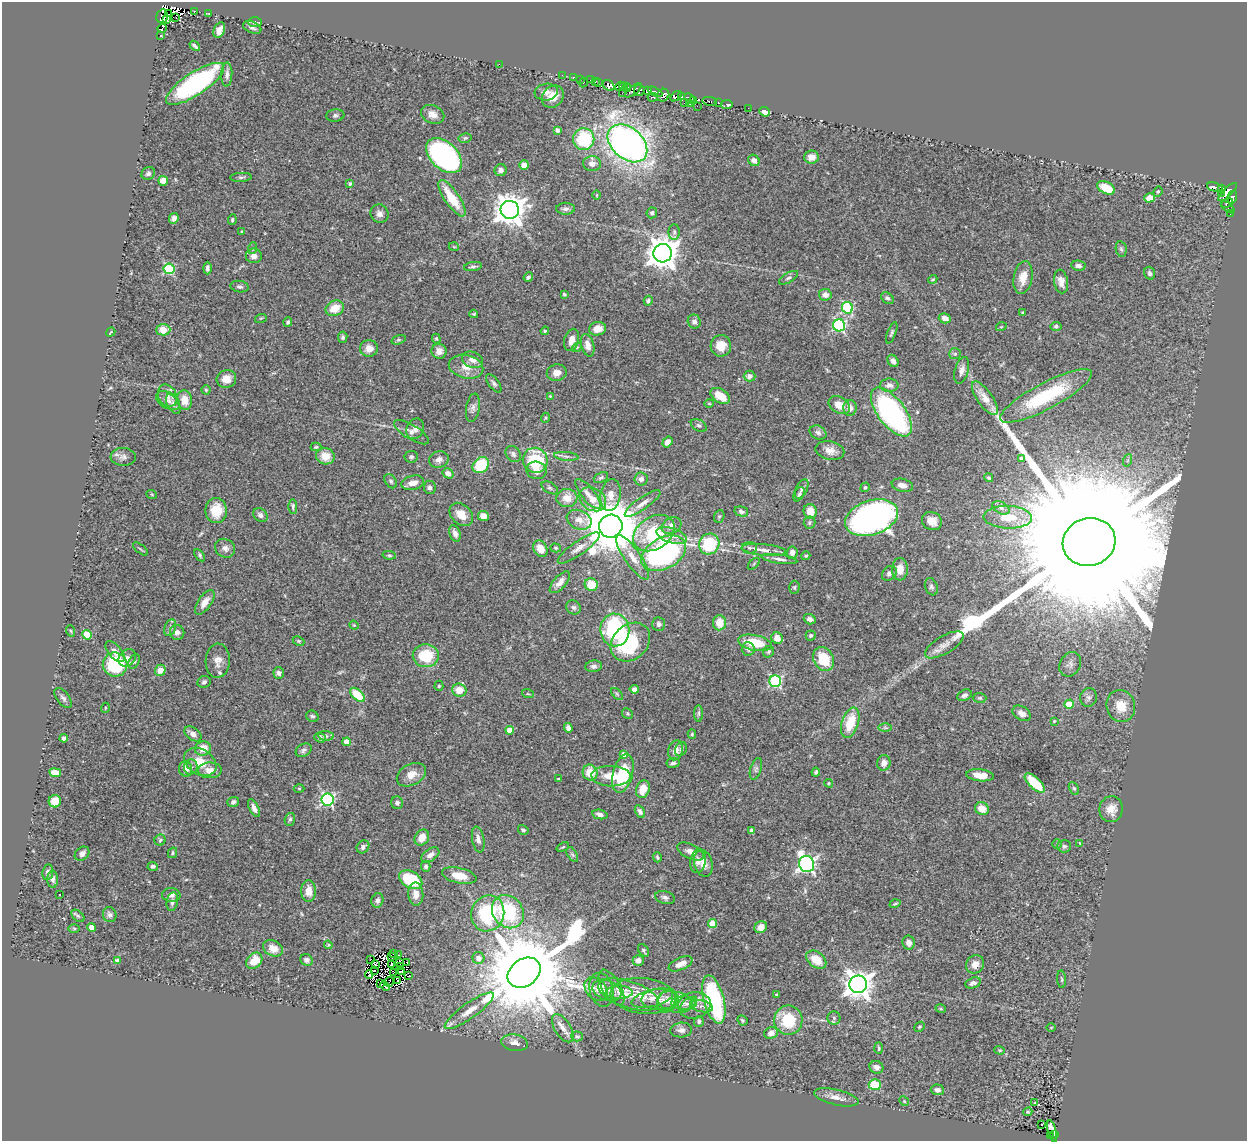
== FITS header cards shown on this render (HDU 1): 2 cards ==
NAXIS1  =                 1245
NAXIS2  =                 1139

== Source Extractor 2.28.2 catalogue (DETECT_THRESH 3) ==
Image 1245 x 1139 px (HDU 1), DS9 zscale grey, 1 PNG px = 1 image px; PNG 1249 x 1143 px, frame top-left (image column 1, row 1139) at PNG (2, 2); each listed source drawn as its Kron ellipse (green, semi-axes under 4 px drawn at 4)
Background 0.674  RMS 0.038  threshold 0.114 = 3 sigma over >= 5 px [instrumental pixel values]
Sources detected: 455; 10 with non-positive FLUX_AUTO (blend fragments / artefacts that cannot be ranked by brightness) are neither listed nor drawn; the other 445 listed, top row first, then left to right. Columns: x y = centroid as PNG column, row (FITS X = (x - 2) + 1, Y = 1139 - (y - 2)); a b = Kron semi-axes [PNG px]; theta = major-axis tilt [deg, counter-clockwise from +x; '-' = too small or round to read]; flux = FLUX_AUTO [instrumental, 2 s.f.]
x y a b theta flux
194 11 3 2 - 9.5
209 13 3 2 - 1.6
169 14 3 2 - 9.6
162 16 7 6 - 130
176 18 3 2 - 18
166 20 4 3 - 81
255 22 7 4 -1 5.4
252 27 9 5 -22 8.4
162 28 5 2 - 75
219 30 8 5 67 15
161 36 3 2 - 1.3
195 46 6 3 -40 6
499 64 2 2 - 72
227 74 12 5 88 9.7
562 75 2 2 - 4.2
573 77 3 2 - 18
580 79 3 2 - 2.8
591 80 2 2 - 2.1
595 81 3 3 - 12
583 83 5 2 - 15
599 83 3 3 - 6.7
195 84 34 11 33 380
608 85 6 5 - 130
620 86 5 4 - 150
624 86 4 3 - 120
627 87 5 3 - 96
633 90 10 2 40 23
639 90 6 5 - 47
647 91 4 3 - 90
546 92 11 8 8 15
655 92 8 4 -26 76
622 93 3 2 - 21
663 95 7 6 - 130
676 96 6 3 34 220
682 96 2 2 - 20
553 97 12 10 48 33
653 97 5 3 - 18
689 98 6 3 -47 120
694 100 4 3 - 0.95
710 101 7 3 -11 22
718 102 3 3 - 36
684 103 4 2 - 6.5
690 104 3 2 - 4.9
727 105 6 3 7 30
697 106 2 2 - 1.4
748 108 2 2 - 3.7
765 112 5 4 - 12
433 114 12 9 -24 18
335 115 9 6 6 7.4
557 130 4 4 - 9.3
465 138 6 5 - 3.8
584 139 11 10 - 160
627 143 22 15 -41 1500
444 156 21 13 -44 560
811 157 7 6 - 24
754 160 6 5 - 11
592 164 9 7 -2 13
524 165 5 4 - 21
501 170 6 6 - 9.4
148 173 7 6 - 6.9
241 177 11 4 3 5.4
163 181 5 5 - 27
350 184 4 3 - 3.4
1215 187 8 3 -14 27
1106 188 9 6 -27 52
1221 189 4 3 - 19
1158 192 5 4 - 3.3
1228 192 12 4 44 86
1222 193 3 2 - 10
597 195 5 3 - 2.5
1232 197 6 5 - 100
452 198 21 7 -56 81
1150 198 5 4 - 33
1227 203 6 4 25 44
1228 207 8 3 -37 19
566 209 9 6 1 7.7
510 210 9 9 - 3700
652 213 5 5 - 6.1
379 214 9 9 - 14
1230 214 3 2 - 7
174 218 6 4 63 11
232 220 5 3 - 3.5
242 232 3 3 - 2.6
674 232 8 5 90 6.4
454 247 5 3 - 2.1
253 248 6 4 71 3.4
1121 249 8 5 -79 5.4
663 253 9 9 - 4100
254 256 8 7 - 16
473 266 9 4 9 6
1078 266 7 5 -7 8.8
207 268 6 4 89 6.9
169 269 5 5 - 210
1150 273 6 5 - 6.5
528 277 5 4 - 5.7
789 278 11 4 31 6.3
1023 278 17 9 79 36
933 279 5 3 - 2.6
1061 281 12 7 -80 19
239 287 9 5 -10 6.7
564 294 3 3 - 3.6
825 295 6 6 - 16
887 298 7 5 -34 7.2
648 301 5 4 - 4.9
335 308 9 7 24 41
847 308 6 5 - 240
1022 312 4 3 - 2.4
474 314 4 3 - 2.8
261 318 6 3 18 2.6
945 318 6 5 - 17
288 322 5 4 - 3.7
694 322 7 6 - 8.8
839 325 6 6 - 320
1056 326 5 4 - 4.7
1001 327 5 3 - 2.1
598 329 8 6 12 25
163 330 7 5 2 41
545 331 4 3 - 2.9
111 332 5 3 - 2.7
892 333 11 4 69 5.4
343 337 6 4 80 4.8
436 339 5 4 - 2.9
399 340 7 4 18 4.3
572 340 11 7 74 19
588 345 11 6 -75 17
721 346 11 10 - 34
577 347 5 4 - 3.5
369 348 9 8 - 21
439 351 7 7 - 15
955 354 6 5 - 5.1
473 360 11 7 -20 17
893 361 6 5 - 10
466 367 17 11 -13 32
962 370 14 6 74 15
557 373 10 8 13 19
750 376 6 5 - 13
226 379 10 9 - 27
494 383 11 5 -53 6.9
889 385 9 6 0 13
206 390 4 4 - 3.4
167 396 12 9 -62 16
550 396 3 3 - 2.2
720 396 11 6 -31 48
1046 396 51 13 28 190
985 398 20 7 -55 38
168 400 13 8 -29 14
185 400 9 7 -79 34
709 403 5 3 - 2.4
173 404 11 6 -61 9.1
839 405 11 8 -30 31
473 408 14 6 81 11
850 408 8 6 88 16
891 412 29 13 -53 510
545 418 5 3 - 2.9
699 425 8 5 -29 5.6
415 429 10 8 66 13
411 432 20 7 -32 16
818 433 9 6 -26 8.5
667 442 6 4 54 14
316 447 5 4 - 3.4
830 451 14 9 -13 23
513 454 9 7 -53 9.4
325 456 9 8 - 35
566 456 12 3 -5 5.9
123 457 12 9 -3 13
411 457 7 5 9 5.7
1021 458 3 3 - 3.5
439 459 10 8 18 13
535 460 13 12 - 130
1128 460 6 4 70 4
481 465 9 7 43 100
536 470 10 8 -18 22
448 473 6 5 - 13
601 478 7 5 23 5.5
989 478 5 4 - 3.6
641 479 6 6 - 9.1
391 481 8 5 -55 5.2
413 483 11 7 13 19
902 485 11 6 -13 16
430 487 6 6 - 7.5
865 487 5 4 - 4
550 488 9 5 -31 5.5
802 489 10 5 64 7.9
588 494 18 6 -51 20
799 494 7 5 59 5
152 495 5 3 - 2.1
611 495 16 10 82 24
567 498 10 9 - 31
593 499 14 11 -34 31
643 503 21 6 35 19
293 506 7 4 -89 4.7
1001 508 9 5 -29 8.8
216 510 12 10 -89 64
741 511 7 5 -14 6.9
810 511 7 6 - 31
461 514 13 10 -45 31
260 515 8 6 -42 8.6
483 516 5 5 - 22
719 516 6 5 - 3.6
1008 517 24 11 -2 60
871 518 27 17 18 950
579 520 13 9 -22 21
932 521 10 9 - 26
809 523 6 6 - 5
611 526 12 11 - 15000
671 526 10 8 29 18
455 533 8 5 -71 11
654 533 22 16 33 130
672 535 16 7 -19 21
1089 542 26 24 17 310000
709 544 10 10 - 130
225 548 10 9 - 14
556 548 5 4 - 2.7
579 548 25 7 35 22
749 548 8 5 -2 5.8
140 549 9 2 -40 3.2
540 549 8 6 -61 25
764 550 22 6 -6 21
664 553 24 15 28 550
792 553 6 5 - 16
200 555 7 4 -55 4.6
389 555 6 4 -9 3.9
806 556 4 4 - 3.6
633 557 26 8 -55 32
779 559 18 4 -8 12
754 564 7 3 45 2.9
900 569 11 8 87 32
889 573 8 6 46 9.8
560 582 13 6 47 18
591 585 6 6 - 44
794 587 7 5 87 4.7
931 587 9 6 -70 6.5
205 602 14 6 55 20
574 607 7 6 - 6.3
810 619 6 5 - 11
719 623 7 6 - 38
658 624 7 6 - 6.5
354 625 5 4 - 2.5
170 628 8 5 70 7.5
615 630 16 14 -82 270
71 631 6 3 -71 3.1
177 632 7 7 - 11
87 635 5 4 - 70
811 635 5 5 - 6.7
777 638 6 5 - 22
299 641 6 4 -26 3.5
630 642 22 17 42 170
755 643 17 7 -12 79
944 645 22 8 31 25
748 649 7 6 - 6.7
115 652 12 6 -49 18
768 652 6 5 - 4.2
426 656 13 11 -3 97
127 658 9 8 - 14
824 659 13 9 -59 80
134 661 8 5 62 5.4
218 661 17 12 87 25
1070 664 13 10 59 14
115 665 12 12 - 230
594 666 8 6 7 8.1
160 670 5 5 - 22
279 673 5 5 - 9.4
775 681 6 6 - 320
204 682 7 6 - 7.7
439 686 5 4 - 3.5
634 689 5 4 - 10
459 690 7 6 - 34
528 694 6 3 -18 2.8
617 694 7 4 -46 3.9
357 695 9 5 -44 78
964 695 7 5 27 8
1088 697 9 8 - 10
63 698 11 6 -52 8.9
980 698 6 5 - 3.7
1069 704 5 4 - 72
1121 706 16 14 -75 46
105 708 5 3 - 2.5
627 713 5 5 - 3.7
699 713 8 4 90 4.9
1022 713 10 7 -32 16
312 716 6 5 - 5.3
1054 721 3 3 - 2.6
850 723 16 8 72 70
885 727 6 4 -1 3.7
568 728 5 4 - 12
510 730 4 4 - 31
193 734 9 6 -36 14
692 734 4 4 - 3.2
326 736 8 5 -5 5.3
64 738 4 4 - 7.5
320 738 6 4 -22 6
347 742 4 4 - 33
203 748 8 7 - 38
681 749 7 5 64 5.1
304 750 8 6 31 7
675 750 10 7 75 15
623 754 4 4 - 16
200 762 17 12 -32 46
673 763 6 5 - 6.8
884 763 8 6 81 17
191 767 7 6 - 7.3
186 769 7 6 - 20
756 769 11 5 72 7
210 770 12 8 0 23
816 772 4 3 - 4.4
55 773 6 4 -11 38
590 773 8 7 - 44
623 773 20 10 75 110
411 775 15 10 28 26
980 775 14 6 -6 28
611 776 20 10 -2 44
558 779 3 2 - 2.1
829 783 4 3 - 2.5
1035 783 13 5 -43 89
299 788 5 3 - 2.7
1074 788 7 4 -62 4.5
643 789 9 6 71 35
327 799 6 6 - 430
55 801 6 6 - 38
233 802 6 4 20 7.5
397 803 6 6 - 6.2
254 808 10 4 -63 11
982 809 7 6 - 28
1111 809 13 11 82 27
640 811 7 4 -59 8.1
600 814 8 4 -11 9.9
290 819 6 5 - 5.2
523 830 5 4 - 5.9
752 831 4 3 - 8
422 838 8 7 - 29
478 839 13 6 -80 12
160 840 5 5 - 3.9
1080 843 3 2 - 2.2
1057 844 4 4 - 2.8
1064 846 7 6 - 5.8
363 847 7 6 - 8.3
563 847 6 3 23 2.8
691 852 14 7 -26 18
173 853 5 4 - 3.8
82 854 8 6 40 11
572 854 8 4 -59 4.9
430 855 10 6 34 13
657 857 5 3 - 3.9
698 861 12 8 80 16
703 863 13 9 -75 23
807 864 8 7 - 840
153 866 5 4 - 5.8
426 866 5 5 - 5.6
48 872 8 5 80 11
459 875 17 7 -13 39
53 879 8 5 -88 7.8
411 880 12 8 -29 110
308 891 11 7 90 29
60 894 2 2 - 2.2
416 894 11 7 -86 23
171 895 9 6 -3 11
665 898 10 6 -16 8.9
377 900 7 6 - 8.2
172 902 9 5 81 8.4
895 904 5 3 - 3.2
508 912 17 15 -51 180
488 913 18 16 67 190
110 915 8 6 -67 8.4
78 916 7 5 -41 4.7
712 923 4 4 - 51
761 927 6 5 - 22
74 928 6 4 -1 2.9
92 928 4 4 - 39
909 943 7 6 - 14
328 945 4 4 - 2.7
273 948 10 7 -26 28
643 950 7 4 -55 4.8
394 954 3 2 - 1.4
399 955 2 2 - 1.7
392 957 3 2 - 2.3
478 958 6 6 - 18
370 959 3 2 - 3.2
307 960 6 5 - 7.7
638 960 5 5 - 16
816 960 11 7 -37 43
118 961 4 4 - 15
254 961 9 7 46 44
400 962 3 2 - 0.41
407 963 3 2 - 2.1
392 964 2 2 - 2.2
680 964 13 6 24 21
975 964 9 8 - 20
375 965 4 3 - 2.7
400 966 3 2 - 2.7
374 970 3 2 - 3.1
402 971 3 2 - 3.3
394 972 2 2 - 1.9
524 973 18 13 35 56000
369 974 4 2 - 2.6
409 976 3 2 - 1.4
1061 979 9 3 -85 3.4
397 980 3 2 - 3.2
389 982 5 2 - 0.14
973 983 8 5 17 8.2
381 984 4 3 - 4.9
858 984 9 9 - 3000
385 986 5 2 - 3.6
612 987 20 9 -59 23
596 989 13 10 -48 19
601 990 17 12 -76 21
607 990 15 9 -22 22
619 992 13 6 1 17
629 994 31 13 -19 59
777 994 4 3 - 2
643 996 32 18 -6 63
652 998 21 8 14 27
660 999 19 10 1 26
714 999 25 10 -75 320
667 1001 12 9 64 17
675 1002 18 10 -13 28
684 1003 13 7 0 14
689 1004 10 4 36 7
694 1005 16 13 13 26
702 1006 11 6 -12 11
941 1009 5 3 - 2.6
469 1011 29 7 35 38
834 1018 6 6 - 6
742 1020 5 4 - 3.7
788 1020 15 14 - 97
699 1021 5 5 - 4.7
920 1027 5 4 - 3.4
1051 1027 4 3 - 2.1
563 1028 16 8 -58 19
681 1030 11 7 4 11
771 1033 7 5 18 11
577 1036 6 5 - 5
514 1043 13 8 -9 17
879 1048 6 3 -87 3.4
1000 1050 5 4 - 2.9
876 1067 7 6 - 11
875 1085 6 5 - 73
937 1090 6 5 - 8.1
836 1097 23 7 -13 22
904 1101 5 4 - 3.3
1035 1103 3 2 - 16
1028 1112 4 3 - 2.9
1042 1124 3 2 - 1.6
1052 1131 11 3 -75 12
1055 1134 3 3 - 16
1051 1135 2 2 - 1.8
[10 non-positive-flux detections neither listed nor drawn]